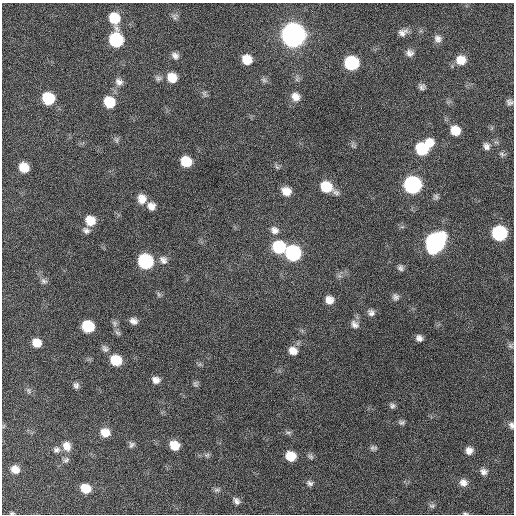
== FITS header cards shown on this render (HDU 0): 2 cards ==
NAXIS1  =                  512 / Axis length
NAXIS2  =                  512 / Axis length

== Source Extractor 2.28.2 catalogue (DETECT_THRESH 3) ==
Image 512 x 512 px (HDU 0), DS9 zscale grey, 1 PNG px = 1 image px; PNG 516 x 516 px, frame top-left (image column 1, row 512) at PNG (2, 3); no overlay
Background 451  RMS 13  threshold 38.1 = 3 sigma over >= 5 px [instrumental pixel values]
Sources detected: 89; all 89 listed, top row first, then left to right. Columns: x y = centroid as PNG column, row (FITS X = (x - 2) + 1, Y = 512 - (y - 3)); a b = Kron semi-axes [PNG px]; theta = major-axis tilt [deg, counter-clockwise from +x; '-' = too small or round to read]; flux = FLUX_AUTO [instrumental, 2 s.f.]
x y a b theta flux
174 17 11 4 -59 2200
114 18 10 9 - 23000
403 32 12 8 25 4800
293 35 11 10 - 930000
438 39 10 9 - 4200
116 40 10 9 - 79000
410 53 9 9 - 4000
175 56 9 7 -39 3700
247 59 9 8 - 12000
461 60 11 10 - 12000
351 63 10 9 - 75000
172 77 10 9 - 13000
158 78 9 7 11 2600
264 80 8 6 -29 2300
119 82 10 9 - 4600
422 87 8 7 - 2900
204 93 9 5 -84 2000
295 97 11 10 - 6800
48 98 10 9 - 41000
109 102 10 9 - 25000
509 102 8 7 - 2900
455 130 10 9 - 15000
116 140 9 5 -68 1900
486 146 11 9 -60 4600
423 148 16 10 38 54000
502 154 11 6 -14 2500
186 161 9 8 - 20000
24 167 9 8 - 16000
277 167 7 4 -37 1500
412 185 10 10 - 200000
326 187 12 8 -30 26000
286 191 10 8 -32 9200
436 197 8 7 - 2200
142 199 10 9 - 8300
151 206 9 8 - 6000
90 221 10 9 - 14000
86 230 10 7 -31 3300
275 230 11 9 -30 5100
499 233 9 9 - 110000
435 242 12 10 52 340000
279 247 10 10 - 45000
293 253 10 9 - 120000
163 260 12 9 -49 4800
145 261 10 9 - 100000
400 268 9 7 -74 2700
44 281 9 7 -22 2600
395 297 9 8 - 3000
329 300 9 8 - 6700
371 313 9 7 -40 3500
133 321 8 7 - 4100
114 323 9 7 -68 2600
355 324 12 9 -46 4400
88 326 9 8 - 38000
117 333 10 5 -35 2000
419 338 7 6 - 3800
37 343 8 7 - 11000
510 346 8 5 -50 1900
105 349 10 7 -51 3100
293 351 10 9 - 7700
116 360 9 8 - 26000
156 380 8 7 - 5200
195 384 8 7 - 2000
76 385 8 7 - 2800
28 390 8 5 -82 2000
392 406 8 6 -32 2400
402 422 8 6 11 2200
511 425 8 6 -74 2600
105 432 10 9 - 10000
288 432 8 4 8 1900
131 445 8 7 - 2300
174 445 8 7 - 13000
67 446 13 10 -70 8000
373 448 9 5 -6 2000
56 450 9 8 - 3300
469 450 8 8 - 5100
207 455 8 5 14 2000
291 456 8 8 - 18000
310 456 9 6 -44 2100
66 460 9 7 38 2600
15 469 10 8 -33 8100
483 472 10 8 -18 3900
310 483 8 6 -18 2600
463 483 10 9 - 5400
85 488 8 7 - 16000
217 490 9 5 2 2200
236 501 9 6 -58 3300
432 506 8 6 -14 1900
12 513 6 4 1 1300
465 513 6 3 -12 1000
At the frame edge (FLAGS 8, measured only in part): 3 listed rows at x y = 511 425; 12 513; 465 513